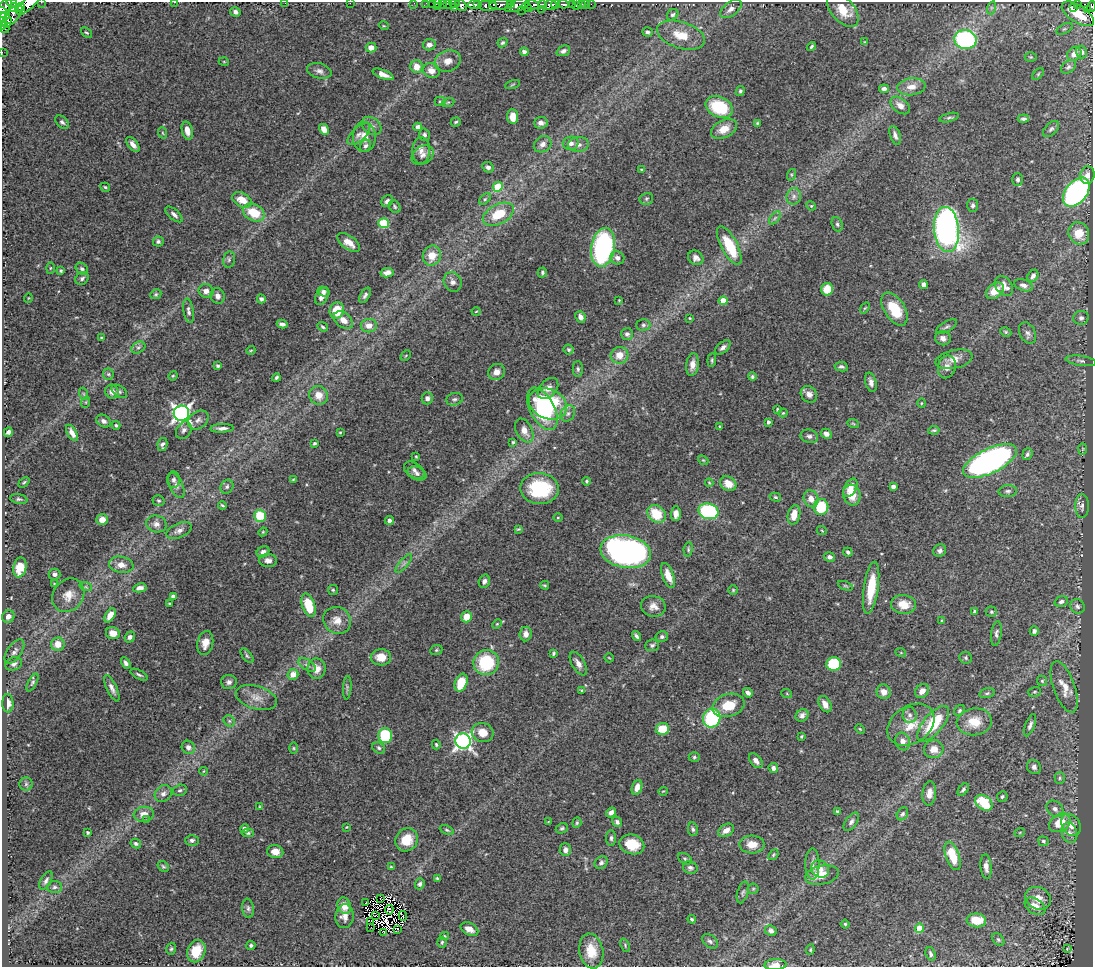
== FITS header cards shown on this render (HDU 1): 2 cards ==
NAXIS1  =                 1091
NAXIS2  =                  965

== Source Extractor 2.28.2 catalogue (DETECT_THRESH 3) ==
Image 1091 x 965 px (HDU 1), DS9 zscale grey, 1 PNG px = 1 image px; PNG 1095 x 969 px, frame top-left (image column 1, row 965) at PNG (2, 2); each listed source drawn as its Kron ellipse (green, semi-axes under 4 px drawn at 4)
Background 0.714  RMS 0.025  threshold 0.0752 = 3 sigma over >= 5 px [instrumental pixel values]
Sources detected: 489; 10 with non-positive FLUX_AUTO (blend fragments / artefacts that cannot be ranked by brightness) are neither listed nor drawn; the other 479 listed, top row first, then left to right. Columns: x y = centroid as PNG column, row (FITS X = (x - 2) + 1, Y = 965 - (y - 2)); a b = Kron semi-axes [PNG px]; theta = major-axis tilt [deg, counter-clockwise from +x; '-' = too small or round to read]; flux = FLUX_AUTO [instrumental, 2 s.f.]
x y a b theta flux
41 2 2 2 - 1.8
174 2 3 2 - 5.1
12 3 5 3 - 130
29 3 15 5 43 250
285 3 2 2 - 3.6
350 3 2 2 - 40
414 3 2 2 - 2.3
426 3 2 2 - 4
432 3 2 2 - 1.3
438 3 4 3 - 2.7
443 3 3 2 - 5.7
448 3 3 3 - 9.5
454 3 5 3 - 35
474 4 6 4 4 230
478 4 3 3 - 92
511 4 4 3 - 59
542 4 4 3 - 53
555 4 4 3 - 96
563 4 5 3 - 100
572 4 3 3 - 52
581 4 3 3 - 13
586 4 2 2 - 3.4
591 4 2 2 - 2.8
1078 4 4 3 - 36
461 5 7 4 -43 100
501 5 12 5 4 140
517 5 13 5 21 100
532 5 7 4 2 31
551 5 6 5 - 140
5 6 8 5 41 110
437 6 2 2 - 4.1
488 6 9 5 -5 84
576 6 3 2 - 1.8
1091 6 5 3 - 42
13 7 4 3 - 28
527 7 6 2 -35 36
20 8 5 4 - 9.5
454 8 3 3 - 29
991 8 7 4 72 3.4
1074 8 3 2 - 5.4
541 9 2 2 - 71
731 9 12 7 38 11
521 10 2 2 - 3.2
843 10 20 11 -49 34
1087 10 4 3 - 13
235 12 5 4 - 5.6
3 13 7 5 -43 240
1078 14 18 8 -33 58
673 15 6 5 - 3.7
12 16 14 6 50 140
7 19 3 3 - 51
3 21 8 4 -88 86
384 26 5 3 - 1.5
5 29 4 3 - 270
1064 29 9 4 26 4.1
647 32 5 4 - 4.1
86 33 6 3 -39 2
681 35 25 13 -18 40
965 39 11 9 -8 250
865 42 4 3 - 1.5
503 43 5 4 - 3
429 45 6 5 - 7.9
811 47 5 3 - 2.9
371 48 5 5 - 13
563 51 7 5 24 4.7
2 52 2 2 - 1.5
524 52 4 4 - 5.5
1082 52 6 5 - 5.2
1074 54 8 6 43 12
1031 57 6 5 - 2.3
448 61 13 10 20 14
224 62 5 3 - 1.4
417 67 6 6 - 19
1068 67 8 5 38 4.2
319 71 12 7 -15 8
431 71 8 7 - 14
383 74 11 4 -22 11
1038 74 7 4 46 2.7
512 85 8 3 19 1.9
911 87 14 8 6 15
884 89 5 4 - 6.5
740 91 5 4 - 2.9
440 101 5 5 - 2.9
448 102 6 4 19 2.5
900 105 11 7 -38 11
719 107 14 10 -25 89
513 117 7 5 -85 19
949 118 10 4 15 3.5
1023 119 6 3 5 3.3
62 122 8 5 -43 4.3
456 122 5 4 - 2.4
541 123 7 6 - 7.5
757 123 3 3 - 2.1
372 126 11 8 -38 7.7
418 127 4 4 - 7.7
324 129 6 4 -59 14
724 129 14 8 27 23
1051 129 10 6 44 4.5
187 131 9 5 -76 13
163 133 6 3 -70 1.8
359 134 14 6 42 8.3
424 135 6 5 - 4.2
895 135 10 5 -71 6.3
364 137 15 11 -87 19
571 143 8 6 3 11
133 144 9 4 -51 8.7
543 144 9 7 35 9.6
578 145 10 7 7 8.3
366 146 6 5 - 4.6
421 151 13 9 85 12
423 155 12 8 31 9.1
488 167 6 5 - 5.1
641 170 4 3 - 1.9
791 175 6 4 72 2.2
1087 175 9 7 82 9.7
1018 179 6 5 - 3.7
105 187 5 4 - 2.2
498 187 5 4 - 63
1076 192 16 10 50 420
794 196 8 7 - 7.4
485 199 7 4 44 2.8
646 199 7 6 - 3.5
242 200 10 6 -29 24
387 201 6 5 - 5.7
973 205 6 5 - 4.3
811 206 5 4 - 1.8
395 207 7 5 -60 3
254 213 11 8 -27 42
174 214 10 5 -41 6
498 214 17 9 27 52
775 218 8 4 53 3.6
384 223 5 5 - 110
837 224 7 5 -70 3.8
947 230 22 12 -85 620
1079 233 11 10 - 34
158 242 5 5 - 3.5
349 242 13 7 -36 17
729 245 21 8 -63 60
603 247 19 11 80 310
432 256 10 9 - 25
617 258 7 6 - 7.4
696 258 8 6 -36 7.6
229 259 8 6 76 4
50 268 6 4 88 2.2
82 269 7 5 -43 4.8
61 271 4 3 - 2.1
542 272 5 4 - 3.2
387 273 6 4 11 8.2
1033 276 6 5 - 5.8
82 278 7 6 - 4.3
453 282 10 8 -61 7.7
923 284 4 4 - 7.2
1024 285 10 5 -19 6.6
1004 286 11 8 -52 16
827 289 6 6 - 32
206 291 7 6 - 10
995 291 10 7 39 28
323 292 6 5 - 4.3
156 294 6 4 26 2.5
365 295 8 4 59 4.7
218 296 8 7 - 9.1
322 296 9 6 63 9.7
28 298 5 3 - 1.2
261 299 4 4 - 4.5
619 300 3 3 - 1.3
723 301 4 4 - 27
865 308 6 3 52 1.7
895 309 18 10 -58 55
337 310 8 7 - 41
188 311 12 5 -81 5.6
476 311 4 3 - 1.3
580 317 6 5 - 8.7
690 318 3 2 - 1.4
1081 318 7 7 - 4.9
343 320 11 7 -41 15
282 324 5 4 - 5.5
643 325 7 5 1 4.3
369 326 8 6 9 15
323 327 5 3 - 2.5
947 327 11 5 31 4.6
1006 332 6 4 -28 2.5
1027 333 11 7 -62 7.1
627 334 6 6 - 4.6
101 338 4 3 - 1.9
943 338 8 7 - 8.4
138 347 7 5 32 4.3
723 347 9 5 40 5.4
568 349 5 4 - 2.8
251 350 4 3 - 1.5
619 355 9 8 - 20
406 356 6 3 45 1.6
954 359 19 9 13 19
712 360 7 3 85 2.4
1081 361 15 5 -9 5.7
692 365 11 6 83 11
218 366 4 3 - 2.7
841 367 7 4 -11 4
947 367 11 9 75 12
578 369 8 5 -89 4
496 372 8 7 - 11
108 374 5 5 - 3
173 376 5 4 - 1.7
752 377 4 4 - 3
276 378 4 3 - 3.1
871 382 10 5 -75 7.1
548 388 12 8 46 12
119 391 8 5 -36 3.9
112 392 7 6 - 10
84 394 6 4 -71 2.4
809 394 9 7 -45 9
319 395 9 9 - 21
427 398 6 5 - 6.5
454 399 8 6 13 4.5
86 402 6 3 72 1.8
921 403 5 3 - 1.6
548 404 20 14 -24 140
542 409 23 12 -62 140
777 409 3 2 - 1.6
181 413 8 7 - 680
568 413 8 7 - 6.2
783 413 4 4 - 1.9
198 420 11 8 36 8.4
104 421 8 5 -33 6.9
768 422 4 3 - 4.6
853 423 6 3 -21 2.2
116 425 4 3 - 2.4
720 427 4 3 - 1.7
222 428 12 4 3 6.6
184 430 9 7 56 6.6
524 430 13 8 -61 14
934 430 5 3 - 3
8 432 5 4 - 5.1
340 432 4 3 - 1.7
72 433 9 4 -60 10
826 434 5 5 - 8.4
809 436 9 6 -15 6
513 442 3 3 - 2.5
315 443 4 3 - 2.4
162 445 6 5 - 5
1083 449 6 4 88 2
1027 454 6 5 - 3.9
416 456 4 3 - 1.6
703 460 6 4 -41 2.2
990 461 29 12 26 610
414 470 11 7 -32 6.8
417 474 10 6 -23 5.7
293 479 4 2 - 1.4
174 480 8 6 -85 5.4
586 481 4 3 - 2.1
24 482 6 4 41 2.4
709 483 4 4 - 1.6
728 484 8 7 - 20
176 486 13 6 -66 7.1
227 487 7 6 - 4.1
893 487 4 4 - 6.9
850 488 10 6 61 14
539 489 19 15 -2 110
1008 491 9 6 4 4.7
852 495 10 8 -73 25
775 497 6 4 -16 2.3
19 499 8 5 -10 3.6
811 499 9 7 -67 15
158 501 6 5 - 3
222 505 4 2 - 2.1
1082 506 12 7 -90 7.5
821 507 8 7 - 67
708 511 10 7 -14 240
657 514 10 8 -42 51
676 514 7 5 87 10
794 515 10 6 78 20
260 516 6 5 - 60
558 518 5 3 - 1.7
102 520 6 5 - 17
389 520 4 4 - 5.5
156 524 10 8 -12 9.1
518 529 4 3 - 1.8
179 531 13 7 24 9.5
822 531 5 3 - 1.5
263 532 4 4 - 1.7
688 549 7 4 84 2.9
940 550 6 6 - 5.7
263 552 6 5 - 6.6
626 552 25 16 -10 590
848 552 5 4 - 3.1
830 557 5 4 - 5.7
268 560 9 6 1 8.6
404 563 12 4 50 5.1
121 565 12 8 -10 14
20 567 10 6 79 32
54 574 6 5 - 5
668 575 13 5 -69 18
484 581 7 5 71 5.7
54 583 3 2 - 1.1
545 585 4 3 - 2.1
845 586 8 4 -21 2.7
86 587 6 4 -18 2.8
140 588 7 4 10 9.1
871 588 26 7 82 53
333 590 5 5 - 2.2
733 590 5 5 - 2.1
68 595 18 15 51 22
173 596 4 3 - 3.8
1061 602 7 5 19 5.6
169 603 4 2 - 1.7
904 604 12 9 -7 24
309 605 12 6 -72 50
653 606 12 10 -12 12
1077 606 7 7 - 5.5
975 611 4 4 - 2.9
991 612 6 5 - 2.9
110 615 8 4 59 16
8 616 6 6 - 9.3
466 617 5 5 - 24
337 620 14 13 - 19
942 620 4 2 - 1.7
497 624 5 4 - 1.9
1034 631 5 4 - 4.1
113 633 7 6 - 15
996 633 12 5 83 5.2
526 634 7 6 - 9.7
636 636 5 3 - 4.1
130 637 6 5 - 6
662 637 6 5 - 4.5
205 643 12 7 78 16
58 644 7 6 - 20
652 645 7 6 - 4.5
436 650 6 5 - 2.6
14 652 14 7 55 8
554 653 4 3 - 2.6
901 653 5 3 - 1.4
247 656 9 4 -52 3.3
381 657 10 8 -2 22
609 658 5 2 - 1.4
966 658 6 5 - 3
486 662 13 12 - 99
126 663 6 4 -58 4.8
14 664 9 6 22 6.7
578 664 13 6 -60 10
834 664 7 6 - 85
307 665 10 5 -30 5.6
317 669 10 9 - 16
293 674 5 5 - 16
139 675 9 4 -28 3.6
1042 681 5 5 - 2.4
229 682 8 7 - 5.9
32 683 10 4 62 3.4
461 683 9 6 71 39
1064 687 27 10 -71 26
112 688 14 5 -65 7.8
347 688 12 3 86 3.6
582 690 4 3 - 2.1
922 691 8 6 46 10
884 692 7 7 - 13
1035 692 6 5 - 2.7
748 693 5 4 - 6.6
987 693 8 4 14 3.2
787 694 5 3 - 1.8
256 697 21 11 -16 20
8 703 9 5 -89 13
825 704 9 5 -60 13
728 705 16 11 17 37
960 710 6 5 - 3.5
802 715 7 6 - 5.5
910 715 8 7 - 6.8
712 718 9 8 - 140
229 721 6 5 - 3.2
974 722 17 13 7 35
933 724 21 9 50 76
911 725 25 18 34 41
1030 725 12 4 68 5.8
662 729 6 6 - 39
860 729 5 3 - 1.8
483 732 11 9 -15 21
385 735 7 7 - 89
801 736 3 3 - 1.8
463 741 8 7 - 590
903 741 9 7 -70 12
436 745 5 4 - 2.3
188 747 7 6 - 7.3
294 748 5 3 - 1.9
379 748 7 5 -33 3.3
934 749 10 9 - 15
694 757 5 4 - 2.7
756 761 8 5 -50 9
1034 767 7 6 - 5.9
773 768 5 4 - 4.9
204 771 4 2 - 1.2
1060 778 6 5 - 3
26 784 6 6 - 4.3
637 787 8 5 70 12
180 790 7 5 15 3.7
963 790 7 4 52 3.7
663 791 5 3 - 1.3
929 793 12 7 83 11
163 794 9 7 44 7.7
1002 797 5 5 - 2.9
984 803 9 7 -38 82
260 807 4 4 - 1.9
1055 809 9 7 -40 7.2
611 812 5 4 - 6.4
837 812 3 3 - 3.5
144 814 10 7 7 15
902 814 7 5 56 3.5
147 820 4 3 - 2.2
548 822 4 2 - 1
617 822 5 4 - 4.1
851 822 10 5 55 5.5
577 823 5 4 - 2.3
1060 823 11 8 36 37
1071 825 12 8 -58 13
346 827 3 3 - 1.5
562 828 6 5 - 3.2
245 829 4 4 - 7.4
693 829 7 5 -79 3.5
447 830 7 4 -25 2.7
726 830 8 6 34 11
88 832 3 3 - 3.2
1020 832 5 3 - 1.5
248 833 6 4 -1 2.8
1069 833 10 7 -73 8.2
611 838 8 5 90 4
192 840 6 5 - 4.2
407 840 12 11 - 32
1043 841 5 5 - 3.1
136 843 5 4 - 3.6
632 844 12 9 -15 40
752 844 12 9 -3 21
565 850 6 5 - 7.5
275 852 8 6 -11 15
773 855 6 4 50 2.3
953 856 15 7 -71 47
685 859 7 5 -31 3.3
601 863 7 6 - 4.7
812 864 15 7 -89 9.2
163 866 6 4 -36 2.7
391 867 4 4 - 2
986 867 12 5 -85 8.9
690 868 7 6 - 5.2
820 869 9 8 - 11
822 875 17 9 13 24
437 878 4 2 - 2
46 881 10 5 61 5.4
420 884 5 4 - 4.2
55 887 7 6 - 4.5
753 889 5 5 - 2.3
743 892 11 5 73 4.1
381 898 3 2 - 0.76
1038 898 13 11 -27 21
366 903 4 2 - 4.1
344 906 8 6 -67 19
1035 906 11 7 -34 19
248 908 9 6 -83 5.2
389 910 4 3 - 5
375 915 4 2 - 0.94
345 916 12 9 84 13
403 916 5 3 - 2
692 919 4 3 - 2.7
976 920 10 7 -6 31
371 921 2 2 - 1.3
845 924 4 4 - 2.5
371 928 2 2 - 0.19
920 928 4 4 - 55
398 929 3 2 - 0.35
469 929 9 6 -26 13
771 931 6 5 - 5.8
383 932 3 2 - 1.4
444 936 4 4 - 1.9
998 940 7 5 -49 3
710 941 9 6 -37 4.7
442 942 5 4 - 2.3
251 945 5 4 - 2.7
625 945 7 4 -68 2.4
171 949 6 4 73 2.7
1067 949 4 3 - 1.5
810 950 5 3 - 2
196 951 11 8 68 41
591 951 17 12 -79 34
931 954 7 4 -71 4.3
775 965 11 5 4 11
At the frame edge (FLAGS 8, measured only in part): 18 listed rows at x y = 41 2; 174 2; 12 3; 29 3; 285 3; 350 3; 414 3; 426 3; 432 3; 438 3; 443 3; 448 3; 5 6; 1091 6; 3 13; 3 21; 2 52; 775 965
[10 non-positive-flux detections neither listed nor drawn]